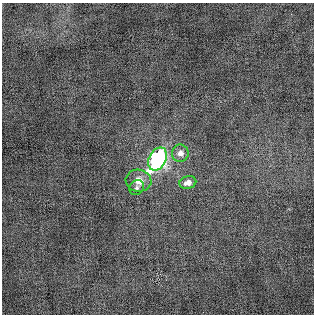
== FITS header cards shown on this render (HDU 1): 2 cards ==
NAXIS1  =                  312
NAXIS2  =                  312

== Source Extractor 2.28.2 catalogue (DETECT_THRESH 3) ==
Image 312 x 312 px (HDU 1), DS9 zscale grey, 1 PNG px = 1 image px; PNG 316 x 316 px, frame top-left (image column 1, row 312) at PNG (2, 3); each listed source drawn as its Kron ellipse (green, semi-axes under 4 px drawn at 4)
Background 0.00756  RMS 0.0029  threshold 0.00856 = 3 sigma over >= 5 px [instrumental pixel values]
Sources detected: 5; all 5 listed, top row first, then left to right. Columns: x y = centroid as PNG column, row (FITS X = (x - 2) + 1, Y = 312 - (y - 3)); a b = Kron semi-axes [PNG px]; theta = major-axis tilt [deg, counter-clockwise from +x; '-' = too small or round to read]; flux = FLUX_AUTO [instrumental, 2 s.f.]
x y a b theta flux
180 153 8 8 - 1.5
158 159 12 8 63 53
139 181 13 11 -9 2.8
188 183 8 6 17 1.3
137 188 8 7 - 0.54